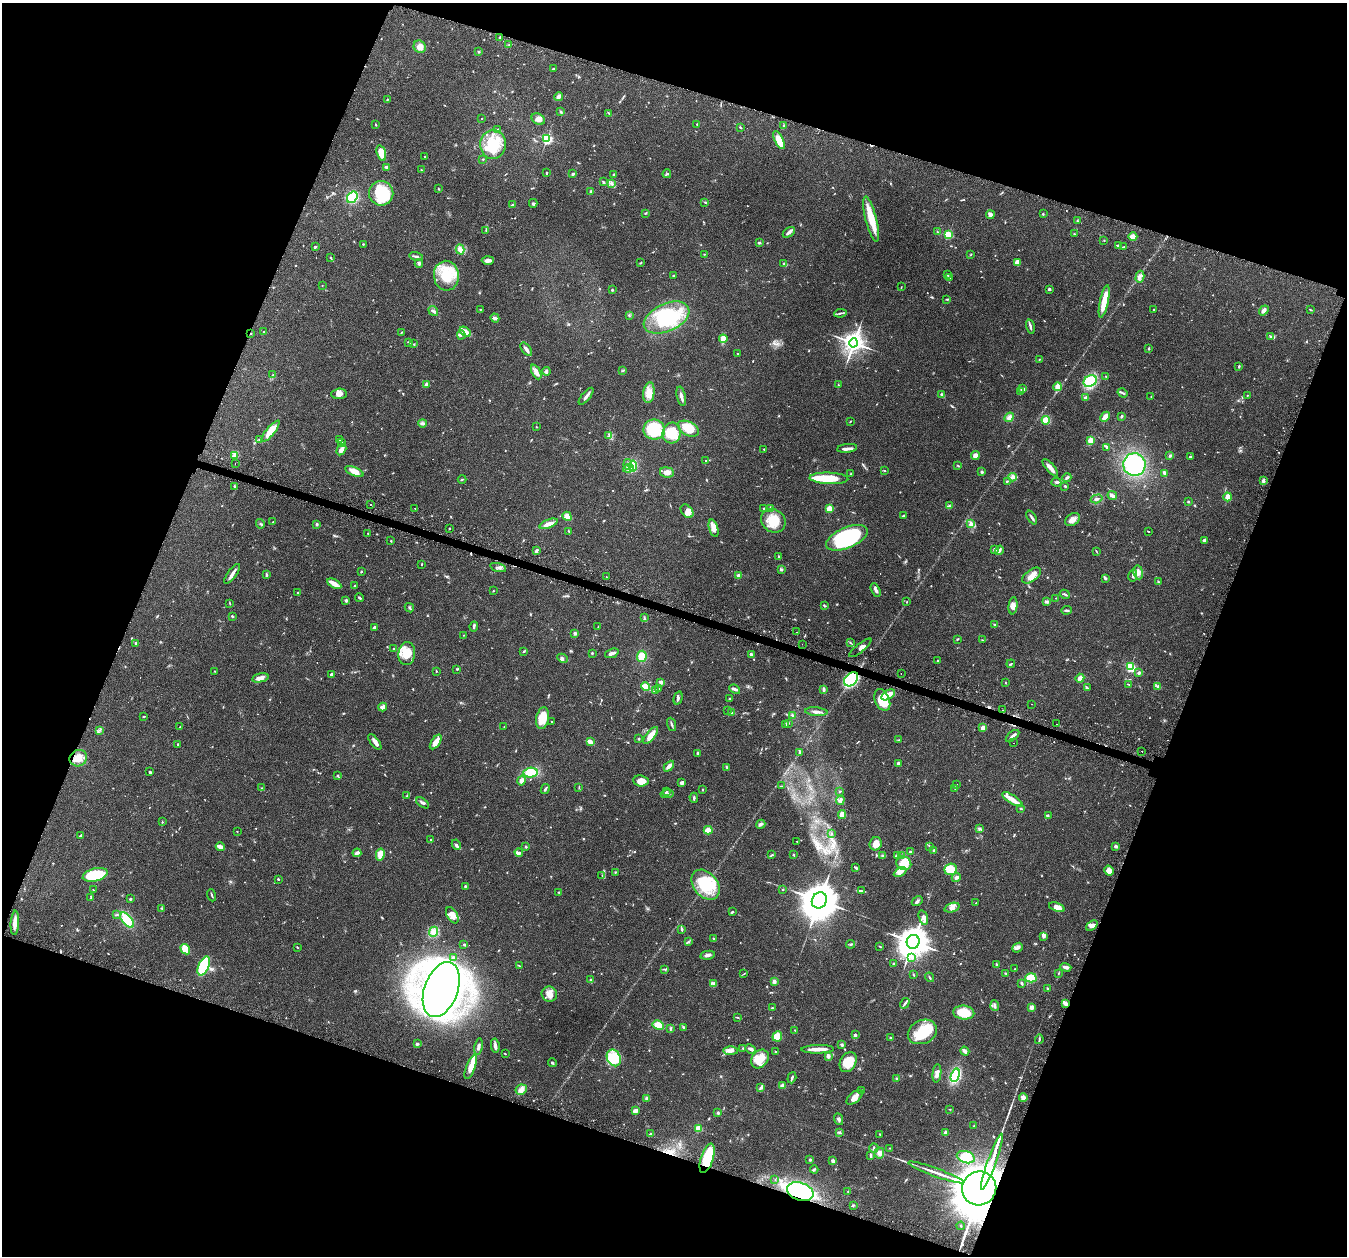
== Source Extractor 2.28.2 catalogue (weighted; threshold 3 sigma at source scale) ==
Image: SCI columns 52-5428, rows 158-5173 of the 5465 x 5498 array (HDU 1 of 3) = the unmasked area's bounding box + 8 px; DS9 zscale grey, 4 x 4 block average (1 PNG px = mean of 4 x 4 image px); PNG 1349 x 1258 px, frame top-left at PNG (2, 3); each listed source drawn as its Kron ellipse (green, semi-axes under 4 px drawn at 4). Shown black and unused: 39% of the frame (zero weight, under 2 of 3 exposures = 4% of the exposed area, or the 3 px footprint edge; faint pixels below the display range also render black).
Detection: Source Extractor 2.28.2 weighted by HDU 2 'WHT'. Background 0.0748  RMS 0.0069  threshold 0.0311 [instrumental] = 3 sigma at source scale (4.5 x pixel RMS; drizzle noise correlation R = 1.50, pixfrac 1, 0.05/0.05 arcsec/px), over >= 5 px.
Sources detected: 836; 2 too faint to see at this stretch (4 x 4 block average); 7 inside a brighter object's white glare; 7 cosmic-ray / hot-pixel residue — neither listed nor drawn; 8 coinciding with a brighter row at this scale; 35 inside a brighter listed object's ellipse — not listed separately; of the other 777, all 500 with FLUX_AUTO >= 2.02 (the completeness limit of this list) listed and drawn (277 fainter detections not listed), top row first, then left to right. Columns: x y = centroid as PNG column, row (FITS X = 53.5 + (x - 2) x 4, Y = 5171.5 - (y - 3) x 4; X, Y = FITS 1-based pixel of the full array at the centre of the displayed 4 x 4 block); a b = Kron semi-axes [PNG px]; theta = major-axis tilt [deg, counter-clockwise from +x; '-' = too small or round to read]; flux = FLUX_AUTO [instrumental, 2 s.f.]
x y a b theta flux
500 37 2 2 - 9
509 45 2 2 - 2.2
420 47 6 5 - 28
479 52 3 2 - 3.3
553 69 3 2 - 5.5
559 97 4 3 - 15
387 99 2 2 - 2.3
561 111 3 2 - 2.5
609 113 4 2 - 3.2
482 119 2 2 - 2.7
538 119 7 5 -32 21
376 124 3 2 - 2.7
697 124 2 2 - 3
784 125 3 2 - 3.6
740 127 3 2 - 3
498 129 2 2 - 2.8
547 139 2 2 - 650
779 140 10 4 -64 63
493 144 14 12 85 120
381 153 8 4 -74 62
425 157 3 2 - 2.4
483 159 2 2 - 3.1
387 167 3 2 - 11
421 170 3 2 - 2.5
547 173 3 2 - 3.7
573 174 3 3 - 4.9
667 174 4 2 - 4.4
614 175 3 2 - 3.8
604 182 3 2 - 3.5
611 183 3 2 - 6.1
439 189 3 2 - 2.5
590 191 3 2 - 2.8
381 193 12 12 - 180
352 197 6 5 - 130
705 202 2 2 - 3.3
533 203 4 3 - 5.5
512 205 4 2 - 4.8
645 213 2 2 - 3.1
1043 214 3 2 - 3.2
990 215 4 2 - 22
871 219 23 5 -76 89
1077 221 4 2 - 3
486 230 3 2 - 3.6
789 232 7 3 36 11
937 232 2 2 - 2.2
1074 234 3 2 - 2.1
948 235 2 2 - 320
1133 237 4 4 - 33
1104 240 2 2 - 2.2
759 243 2 2 - 22
363 244 3 2 - 2.6
315 246 3 2 - 3.9
1118 246 3 2 - 7.9
1124 247 4 2 - 6.2
460 249 5 4 - 25
704 254 2 2 - 2.2
971 255 3 2 - 2.7
416 256 7 2 -12 7.6
331 258 3 2 - 3.1
488 260 6 3 2 21
1017 262 4 3 - 29
419 263 4 2 - 6.8
641 263 3 2 - 2.6
784 263 2 2 - 3.4
947 275 3 2 - 3.3
446 276 15 12 -86 130
674 276 2 2 - 5.8
1140 277 6 3 75 13
949 278 3 2 - 3
322 285 2 2 - 2.2
901 287 3 2 - 2.1
1049 289 3 3 - 6.3
612 290 2 2 - 3.9
947 299 3 2 - 3.1
1104 301 16 3 78 100
480 309 2 2 - 2.3
1154 309 2 2 - 2
1264 310 5 4 - 17
1310 310 3 2 - 3.3
433 311 5 2 - 7.1
840 313 6 2 9 6.6
629 316 2 2 - 2.6
495 318 5 3 - 7.9
667 318 24 14 24 230
1030 327 7 2 -76 11
264 331 2 2 - 4.2
465 332 6 2 -34 46
251 333 2 2 - 4.1
401 333 3 2 - 3
461 335 4 2 - 5.6
1271 337 4 3 - 7.1
723 339 4 3 - 52
408 342 3 2 - 4
854 343 4 4 - 2600
414 344 2 2 - 2.8
526 349 8 2 -53 14
1149 349 3 2 - 4.1
738 354 2 2 - 6.8
1040 359 3 2 - 2.6
1239 366 4 2 - 4.5
546 371 4 2 - 11
623 371 2 2 - 2.2
536 372 8 3 -64 25
273 374 2 2 - 2.4
1106 376 3 2 - 3.5
1090 381 7 5 28 140
427 385 3 3 - 18
838 385 2 2 - 2.6
1058 387 4 3 - 42
1023 389 3 2 - 17
1021 392 3 2 - 3.5
649 393 10 5 83 40
1123 393 5 2 - 4.9
339 394 8 5 6 18
942 395 2 2 - 26
1247 395 2 2 - 2.1
586 396 10 2 50 16
681 396 10 3 -77 17
1151 397 3 2 - 2
1085 398 4 3 - 9.7
1121 416 3 2 - 5.1
1009 417 5 4 - 15
1105 417 5 3 - 26
1046 420 4 4 - 58
850 422 3 2 - 2.2
422 423 4 2 - 6.6
536 427 2 2 - 2.5
688 429 11 7 -27 72
654 430 10 10 - 150
270 431 13 4 51 60
672 433 10 9 - 110
609 436 4 2 - 6.5
259 440 2 2 - 2.4
339 440 2 2 - 4.8
1090 441 4 3 - 42
342 443 2 2 - 2.4
847 448 10 3 7 16
1107 448 2 2 - 3.1
341 449 6 3 59 23
764 449 3 2 - 2.9
234 455 2 2 - 2.6
975 456 4 4 - 26
1170 456 3 2 - 5.4
1190 457 2 2 - 4
706 461 2 2 - 4.1
235 464 2 2 - 14
628 464 5 3 - 11
1134 465 11 11 - 300
633 466 5 3 - 76
958 466 3 2 - 2.7
628 468 5 3 - 14
1050 468 11 3 -48 28
354 471 10 4 -23 36
884 471 3 2 - 3.1
667 472 7 5 -9 25
982 472 3 2 - 4.7
1165 473 3 3 - 11
851 474 2 2 - 3.7
1013 477 4 3 - 12
829 478 19 5 -2 110
1067 478 4 2 - 8.8
462 479 4 2 - 3.1
1007 481 3 2 - 3.6
1263 481 3 3 - 6.9
1056 482 5 2 - 6.7
235 486 3 2 - 3.4
1065 486 2 2 - 4.2
1112 495 5 2 - 19
1228 497 4 3 - 38
1097 499 6 2 16 8.6
1188 501 2 2 - 2.3
371 504 2 2 - 37
949 506 3 2 - 4.8
415 508 2 2 - 14
764 508 2 2 - 3.8
829 508 2 2 - 140
771 509 3 3 - 11
687 511 7 5 -49 26
904 515 3 2 - 4.8
567 516 5 3 - 26
1032 517 7 2 -57 8.8
1073 520 8 5 34 23
773 521 13 11 -40 94
273 522 2 2 - 2.6
260 524 5 2 - 4.7
317 524 3 2 - 3.2
549 524 9 3 20 27
971 524 4 4 - 13
450 528 2 2 - 2.1
714 528 9 4 -74 29
569 531 2 2 - 2.1
1148 531 3 2 - 2.6
368 533 3 2 - 2.1
847 538 22 10 23 390
1204 540 4 3 - 6.3
391 541 2 2 - 3.3
995 549 3 3 - 9.1
999 550 5 2 - 9.2
536 551 3 2 - 10
1096 551 4 2 - 2.7
778 557 3 2 - 5.3
421 564 3 2 - 2.4
498 567 8 3 -16 12
781 570 2 2 - 7
361 571 2 2 - 3.6
1138 572 7 5 -80 19
232 574 12 2 54 22
267 575 3 2 - 5.4
1032 575 11 5 36 35
1133 575 6 2 81 8.2
738 576 4 2 - 12
606 577 2 2 - 4.7
1105 578 4 2 - 10
1158 582 2 2 - 4.3
334 584 8 3 -30 44
354 586 3 2 - 3.2
876 590 7 3 -63 15
493 591 2 2 - 2.2
297 593 2 2 - 3.5
1065 594 5 2 - 6.3
359 598 4 2 - 5.4
1056 598 2 2 - 2.4
346 600 3 2 - 9
1047 601 2 2 - 2.7
907 602 2 2 - 2.1
230 604 2 2 - 2.6
824 606 4 2 - 3.3
1013 606 9 4 82 20
409 608 5 2 - 4.9
1067 610 5 2 - 5.8
232 616 3 2 - 4.9
644 618 3 2 - 3.6
994 624 2 2 - 3.6
474 626 5 2 - 11
598 626 3 2 - 2.5
374 628 3 2 - 9.1
796 632 2 2 - 2.2
575 633 2 2 - 29
464 635 2 2 - 2.2
957 639 2 2 - 3.8
982 640 2 2 - 2.2
135 643 2 2 - 3.9
851 643 3 2 - 2.5
802 644 2 2 - 2.2
860 648 14 3 39 13
393 649 2 2 - 2.3
523 652 3 2 - 2.6
592 653 2 2 - 14
612 653 7 2 20 17
407 654 11 8 82 69
751 655 4 3 - 9
642 656 5 4 - 51
562 658 6 4 -28 7.8
938 661 2 2 - 4.8
1011 664 4 2 - 4
1130 667 2 2 - 480
457 669 2 2 - 3.5
215 671 2 2 - 3
436 671 3 2 - 2.5
1139 673 3 2 - 9
331 674 2 2 - 12
901 674 2 2 - 4.8
260 678 8 3 11 27
1080 678 4 3 - 16
851 679 8 6 47 220
661 682 3 2 - 23
1006 683 2 2 - 2.1
1128 684 3 2 - 2.7
1158 686 4 2 - 4.4
646 687 4 3 - 53
1087 687 4 2 - 5
658 689 3 2 - 3.1
735 689 6 2 -23 13
824 689 4 2 - 8.6
655 690 2 2 - 6.2
888 695 7 3 33 49
678 698 7 2 75 10
730 699 4 2 - 4.9
882 700 11 7 -67 100
1032 704 2 2 - 3.5
383 707 4 3 - 20
727 710 2 2 - 3.2
1003 710 2 2 - 3.5
816 712 11 2 -5 17
732 713 3 2 - 4.4
792 715 3 2 - 5.7
143 716 2 2 - 2.1
542 718 11 6 77 76
552 721 2 2 - 4.5
788 723 3 2 - 4.3
672 724 7 2 -69 8.5
785 724 2 2 - 3
1056 724 2 2 - 4
180 727 2 2 - 3.9
504 727 2 2 - 2.5
983 728 4 3 - 15
100 730 3 2 - 4.4
651 736 10 4 51 44
1012 736 8 2 40 17
639 739 3 2 - 3.6
899 740 3 2 - 2.5
375 742 9 3 -52 21
436 742 8 3 55 32
590 742 4 3 - 22
1014 743 2 2 - 2.3
178 744 3 2 - 3.9
800 752 4 2 - 3.2
1142 752 2 2 - 2.7
698 753 4 2 - 3.8
78 758 9 8 - 44
898 763 3 2 - 9.4
669 766 6 3 46 20
727 767 3 2 - 3.3
150 772 3 2 - 6.3
530 773 7 5 3 68
337 775 3 2 - 3.6
522 781 5 4 - 16
641 781 7 5 -5 36
682 783 3 2 - 14
956 785 3 2 - 2.7
781 786 3 2 - 2.7
262 788 3 2 - 2.3
579 788 2 2 - 2.5
545 789 5 2 - 6.7
955 789 2 2 - 2.1
703 790 3 2 - 2.7
840 791 2 2 - 2.8
666 792 3 2 - 4.6
667 794 6 2 8 7.9
407 795 3 2 - 3.4
694 798 5 2 - 5.5
1012 799 12 4 -32 34
840 800 5 3 - 8.9
423 803 7 2 -35 8.5
1021 808 3 2 - 2.6
842 814 4 3 - 23
1048 815 3 2 - 4.2
162 822 2 2 - 3.3
761 824 5 3 - 8
979 829 2 2 - 2.6
708 830 4 2 - 67
237 831 2 2 - 2.9
831 834 2 2 - 4.5
81 836 4 2 - 5.2
431 839 2 2 - 2.1
797 841 2 2 - 2.9
876 844 7 6 - 35
456 845 5 2 - 8.2
929 846 2 2 - 2.1
1116 846 3 3 - 7.9
220 847 4 2 - 29
526 847 3 2 - 3.8
934 851 2 2 - 6.9
519 852 4 2 - 6.8
911 852 2 2 - 16
357 853 4 2 - 15
380 854 6 4 79 50
771 855 3 2 - 2.2
794 855 3 2 - 3.8
901 855 2 2 - 4.1
882 856 3 2 - 3.2
897 856 4 2 - 16
904 863 7 6 - 79
855 868 4 2 - 6
951 869 6 5 - 72
1109 871 5 4 - 23
615 872 2 2 - 3
900 872 7 3 30 17
95 875 13 6 15 150
602 876 2 2 - 3.5
956 877 4 3 - 12
278 879 2 2 - 5.9
706 885 17 12 -50 180
465 886 3 2 - 4.4
93 890 2 2 - 2.1
782 890 2 2 - 2.1
861 891 3 2 - 4.9
558 892 2 2 - 2.7
212 895 6 2 -70 5
91 898 3 2 - 2.4
130 899 2 2 - 5.2
819 900 8 7 - 10000
917 901 6 2 30 8.4
976 903 2 2 - 3.2
1057 907 8 3 -19 28
162 908 2 2 - 4
952 908 7 4 20 18
732 912 3 2 - 5.5
116 915 3 2 - 3.3
452 915 9 5 -60 34
923 918 8 3 -74 14
127 920 9 4 -51 110
15 923 12 4 87 29
1092 925 6 3 36 14
682 929 4 2 - 7.4
433 932 5 4 - 22
1043 936 3 2 - 5.9
713 938 3 2 - 2.7
688 942 2 2 - 3.3
913 942 7 6 - 5600
463 944 3 2 - 2.6
851 944 4 2 - 3.9
880 946 2 2 - 2
297 948 3 2 - 2.2
1017 948 5 3 - 14
185 949 5 4 - 64
708 955 7 3 11 14
453 957 4 2 - 3.7
912 958 3 2 - 6.2
894 964 3 2 - 3.1
996 965 4 2 - 4.9
204 966 10 5 67 180
519 966 3 2 - 2.6
1066 967 5 3 - 13
665 969 4 2 - 4.6
1015 969 2 2 - 2.1
1006 973 3 2 - 3.3
1059 973 2 2 - 2.2
744 974 3 2 - 2.3
913 974 2 2 - 2.3
930 977 5 2 - 5.3
1031 978 5 4 - 72
590 980 4 2 - 2.7
774 982 4 3 - 8.7
714 983 4 3 - 7.8
1021 983 3 2 - 7.5
1048 989 3 2 - 3.1
441 990 28 16 70 3200
549 994 8 7 - 29
905 1003 5 2 - 7.6
1066 1004 4 3 - 15
995 1006 5 2 - 7.1
1032 1007 3 3 - 15
772 1008 2 2 - 2.7
964 1013 10 7 -6 94
737 1017 3 2 - 2.5
658 1025 6 4 -27 46
683 1027 4 2 - 4.3
671 1029 2 2 - 2.9
795 1030 2 2 - 2.5
922 1032 15 11 25 130
855 1035 2 2 - 26
777 1036 5 4 - 55
891 1038 2 2 - 5
1039 1039 5 2 - 5.1
417 1044 3 2 - 6.7
842 1045 3 3 - 5.9
478 1046 8 2 80 9.1
495 1046 7 3 -81 15
743 1048 2 2 - 3.1
750 1049 6 3 -23 12
818 1049 16 2 1 44
730 1051 7 4 -1 21
965 1051 5 2 - 23
775 1052 2 2 - 3.6
505 1054 3 2 - 2.3
828 1056 4 3 - 12
614 1058 8 6 -65 140
760 1059 10 8 52 48
848 1062 10 8 60 73
552 1063 4 2 - 4
471 1067 13 4 69 48
937 1073 9 3 84 19
955 1075 7 4 71 210
792 1078 6 2 71 7.7
896 1078 2 2 - 2.8
782 1086 4 3 - 16
761 1088 4 3 - 7.2
521 1090 6 5 - 19
862 1091 3 2 - 2.6
855 1097 9 5 40 33
647 1098 3 2 - 4
1023 1098 4 3 - 18
950 1109 3 2 - 2.2
635 1111 3 2 - 37
718 1113 3 3 - 5.5
838 1119 6 3 -69 8.1
974 1126 2 2 - 2.3
698 1129 2 2 - 190
946 1132 2 2 - 23
840 1133 2 2 - 5.8
650 1134 3 2 - 3.2
880 1134 2 2 - 2.2
874 1148 5 3 - 8.4
890 1148 2 2 - 2
879 1153 5 5 - 19
870 1156 4 2 - 10
966 1157 9 6 -18 62
707 1158 15 6 72 150
810 1160 3 2 - 3.9
833 1161 2 2 - 41
992 1162 30 2 70 10000
814 1169 4 2 - 4.3
936 1172 29 2 -20 44
775 1179 2 2 - 2.8
979 1188 17 17 - 29000
800 1192 13 9 -17 310
848 1192 3 2 - 2.4
853 1205 2 2 - 3.8
961 1226 4 2 - 6.8
Overlapping masked pixels (flux is a lower limit): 6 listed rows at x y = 251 333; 851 679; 1066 1004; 707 1158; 979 1188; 800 1192
Diffuse or blended objects may show on this block-average render without a row.